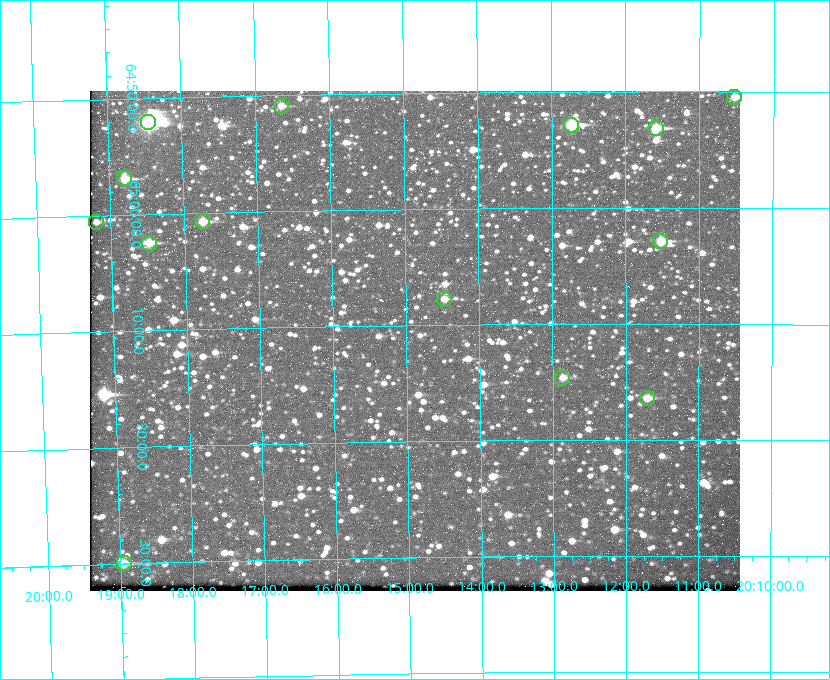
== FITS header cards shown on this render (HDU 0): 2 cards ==
NAXIS1  =                  650 / Width of table row in bytes
NAXIS2  =                  500 / Number of rows in table

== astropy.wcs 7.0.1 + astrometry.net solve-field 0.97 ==
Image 650 x 500 px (HDU 0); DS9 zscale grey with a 90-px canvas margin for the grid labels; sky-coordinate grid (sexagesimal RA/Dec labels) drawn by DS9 from the SOLVED WCS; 14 Tycho-2 reference stars matched to detected sources circled (green)
Header WCS: none
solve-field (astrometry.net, Tycho-2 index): SOLVED blind (the file carries no WCS)
Solved WCS: RA---TAN-SIP/DEC--TAN-SIP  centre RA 20:14:53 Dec +65:11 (303.72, +65.19 deg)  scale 5.17 arcsec/px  FOV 56.0' x 43.1'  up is -179 deg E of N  parity flipped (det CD > 0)
(file carries no celestial WCS; the grid is the blind solution)
Tycho-2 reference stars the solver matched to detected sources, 14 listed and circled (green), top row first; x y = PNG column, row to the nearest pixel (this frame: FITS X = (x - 90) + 1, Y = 500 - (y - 91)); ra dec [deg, ICRS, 3 dp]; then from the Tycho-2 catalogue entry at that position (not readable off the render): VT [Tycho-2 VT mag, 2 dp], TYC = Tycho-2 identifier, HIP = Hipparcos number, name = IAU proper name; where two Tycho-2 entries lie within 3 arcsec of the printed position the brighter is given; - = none
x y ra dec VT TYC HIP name
734 97 302.633 +64.841 10.69 4240-985-1 - -
281 106 304.164 +64.849 10.65 4240-315-1 - -
148 122 304.612 +64.868 7.89 4241-1703-1 100101 -
571 125 303.184 +64.880 9.02 4240-488-1 - -
656 128 302.897 +64.886 9.40 4240-717-1 - -
124 178 304.698 +64.948 10.27 4241-1684-1 - -
202 221 304.437 +65.012 10.41 4241-1775-1 - -
96 222 304.798 +65.009 11.15 4241-1628-1 - -
660 241 302.882 +65.048 10.25 4240-98-1 - -
149 243 304.620 +65.041 10.25 4241-1573-1 - -
444 299 303.620 +65.129 11.18 4240-34-1 - -
562 378 303.217 +65.244 11.17 4240-236-1 - -
647 398 302.928 +65.273 10.74 4240-760-1 - -
124 563 304.739 +65.499 10.16 4241-1715-1 - -